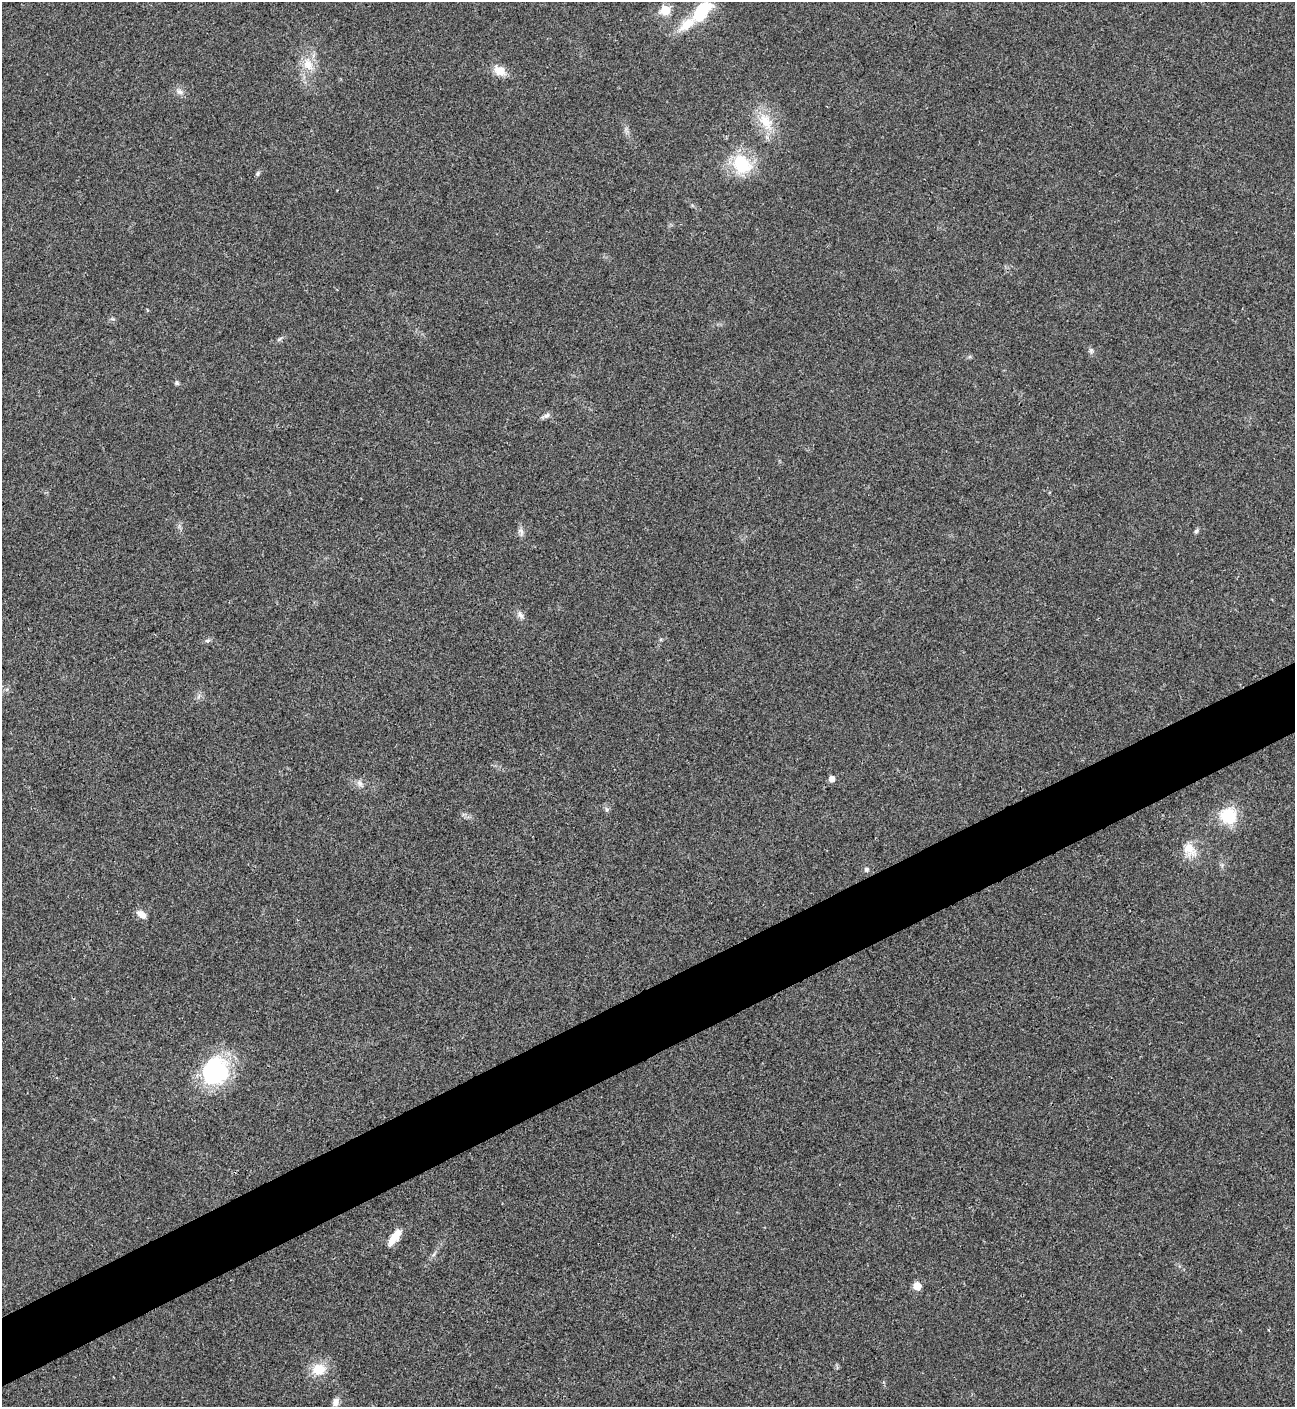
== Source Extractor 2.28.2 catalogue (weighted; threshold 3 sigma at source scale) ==
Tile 7 of 4 x 4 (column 3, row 2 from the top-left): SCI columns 2876-4168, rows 2814-4218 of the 5618 x 5629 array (HDU 1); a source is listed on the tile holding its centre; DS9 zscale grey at full resolution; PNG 1297 x 1409 px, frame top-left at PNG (2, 2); no overlay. Shown black and unused: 5% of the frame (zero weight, under 3 of 4 exposures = <1% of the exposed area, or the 3 px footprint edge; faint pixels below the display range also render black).
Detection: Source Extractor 2.28.2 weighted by HDU 2 'WHT'; one run over the whole footprint, this tile lists its part. Background 0.0202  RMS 0.0056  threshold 0.0251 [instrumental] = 3 sigma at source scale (4.5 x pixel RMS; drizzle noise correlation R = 1.50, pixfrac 1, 0.05/0.05 arcsec/px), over >= 5 px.
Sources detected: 30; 1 inside a brighter listed object's ellipse — not listed separately; the other 29 listed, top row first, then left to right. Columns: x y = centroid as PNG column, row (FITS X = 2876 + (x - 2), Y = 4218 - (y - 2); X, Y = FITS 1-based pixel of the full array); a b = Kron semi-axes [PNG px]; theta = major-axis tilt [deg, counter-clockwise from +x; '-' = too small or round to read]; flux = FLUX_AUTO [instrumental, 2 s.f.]
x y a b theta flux
665 10 6 6 - 21
702 11 25 13 53 24
308 65 18 13 -57 8.5
500 71 15 11 -26 6.8
179 92 9 6 -26 2
766 121 27 16 -57 14
742 164 23 18 -55 26
257 174 7 5 74 0.96
147 310 5 3 - 0.45
280 339 8 3 45 0.91
1091 350 7 5 -44 1.2
177 383 6 5 - 0.96
547 415 10 6 25 1.8
521 531 11 7 -69 2.1
1196 531 7 5 61 1
520 615 12 5 -56 2.1
207 641 6 4 0 0.97
832 779 5 5 - 3.8
360 783 11 6 -52 2.1
607 809 7 5 -72 1.2
1228 815 12 12 - 25
1190 849 20 14 -28 8.3
866 869 7 6 - 1.1
141 914 11 7 -36 3.8
215 1071 30 27 63 54
394 1237 21 8 54 8
917 1286 5 5 - 11
319 1369 14 12 7 11
336 1402 11 7 67 3